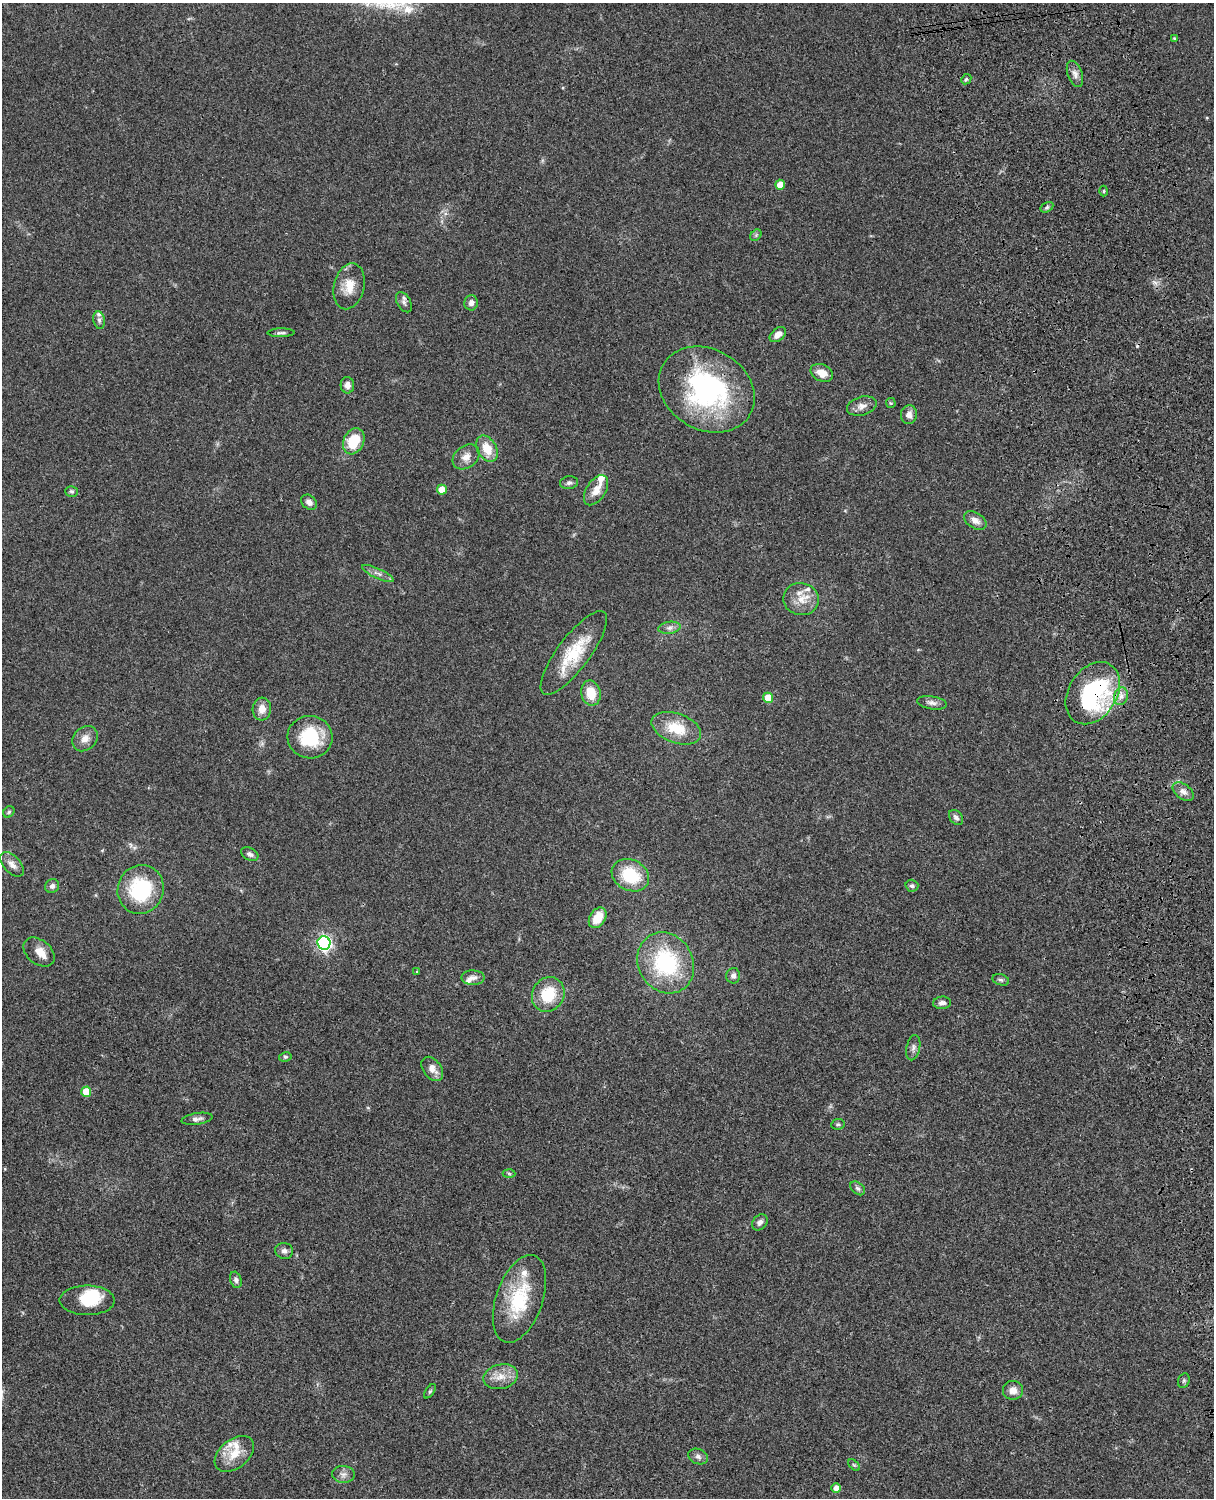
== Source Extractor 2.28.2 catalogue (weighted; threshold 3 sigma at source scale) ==
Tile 6 of 4 x 3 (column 2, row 2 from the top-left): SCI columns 1334-2545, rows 1774-3269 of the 5089 x 4929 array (HDU 1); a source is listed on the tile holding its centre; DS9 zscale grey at full resolution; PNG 1216 x 1500 px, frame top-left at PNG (2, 3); each listed source drawn as its Kron ellipse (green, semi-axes under 4 px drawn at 4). Shown black and unused: <1% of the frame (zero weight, under 3 of 4 exposures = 6% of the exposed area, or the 3 px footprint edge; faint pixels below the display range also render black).
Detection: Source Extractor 2.28.2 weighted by HDU 2 'WHT'; one run over the whole footprint, this tile lists its part. Background 0.0748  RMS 0.0058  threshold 0.0262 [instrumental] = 3 sigma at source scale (4.5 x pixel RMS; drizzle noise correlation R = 1.50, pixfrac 1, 0.05/0.05 arcsec/px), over >= 5 px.
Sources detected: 94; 2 inside a brighter object's white glare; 1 cosmic-ray / hot-pixel residue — neither listed nor drawn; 9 inside a brighter listed object's ellipse — not listed separately; the other 82 listed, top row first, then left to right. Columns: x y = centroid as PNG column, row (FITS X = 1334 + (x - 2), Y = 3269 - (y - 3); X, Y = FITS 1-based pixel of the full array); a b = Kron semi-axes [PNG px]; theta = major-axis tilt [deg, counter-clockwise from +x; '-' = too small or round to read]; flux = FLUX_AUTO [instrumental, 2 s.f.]
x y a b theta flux
1174 38 4 4 - 0.62
1075 74 13 7 -71 2.9
966 79 5 4 - 0.83
780 185 5 5 - 7.5
1104 191 5 3 - 0.58
1047 207 7 4 31 1
756 235 6 5 - 0.92
349 286 23 15 76 11
404 302 11 6 -60 1.9
471 303 7 6 - 2.6
99 320 9 5 -80 1.6
281 333 13 4 1 1.6
778 335 9 6 39 3.8
822 373 12 8 -25 6.3
347 385 8 7 - 3.2
707 390 50 40 -30 96
891 403 5 5 - 0.66
862 406 15 9 16 4.1
909 415 9 8 - 3.6
354 441 14 10 63 18
487 449 14 9 -61 11
466 457 14 11 40 4.8
569 483 9 6 6 1.6
442 490 5 5 - 9.1
596 490 17 9 57 6
72 491 6 5 - 1
309 502 9 6 -39 2.8
975 521 12 7 -32 4
378 573 17 5 -25 2.9
801 599 18 16 -10 8.8
670 628 11 6 8 2.4
574 653 51 16 53 26
591 693 13 9 -80 11
1093 693 33 24 57 75
1121 696 9 6 74 3.2
768 698 5 5 - 13
932 703 15 6 -9 2.7
262 709 11 9 85 5.3
676 728 26 14 -20 16
310 737 22 21 - 28
85 739 14 11 46 4.8
1183 792 12 7 -36 3
9 812 6 5 - 0.9
956 817 8 6 -49 1.9
250 854 9 6 -30 2
12 864 15 8 -48 4
630 875 19 15 -28 23
52 886 7 6 - 2.4
912 886 6 6 - 1.4
141 889 24 23 - 39
598 918 11 7 56 10
324 943 7 6 - 140
39 952 18 12 -39 6.4
666 963 31 27 -59 55
417 972 4 3 - 0.6
733 976 7 7 - 2.1
473 978 11 7 -1 2.8
1001 980 8 5 -18 1.3
548 994 18 15 59 19
942 1003 9 6 5 2.3
913 1048 13 6 77 2.2
285 1057 6 4 11 0.9
432 1069 13 9 -53 5.2
86 1092 5 5 - 12
197 1119 16 5 8 2.3
838 1124 7 5 8 1.1
509 1173 6 4 -3 0.91
858 1188 8 5 -39 1.5
760 1222 9 7 47 2.3
284 1251 9 8 - 2.2
236 1280 8 5 -73 1.8
519 1299 46 23 71 35
87 1300 27 15 0 15
501 1377 17 12 14 7.4
1184 1381 7 5 69 1.2
1013 1390 10 9 - 4.4
430 1391 8 4 54 0.88
234 1454 22 14 39 11
698 1456 10 7 -23 2
854 1465 7 4 -44 0.83
343 1474 11 8 -1 2.9
836 1488 5 4 - 3.6
Overlapping masked pixels (flux is a lower limit): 2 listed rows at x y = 707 390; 1093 693